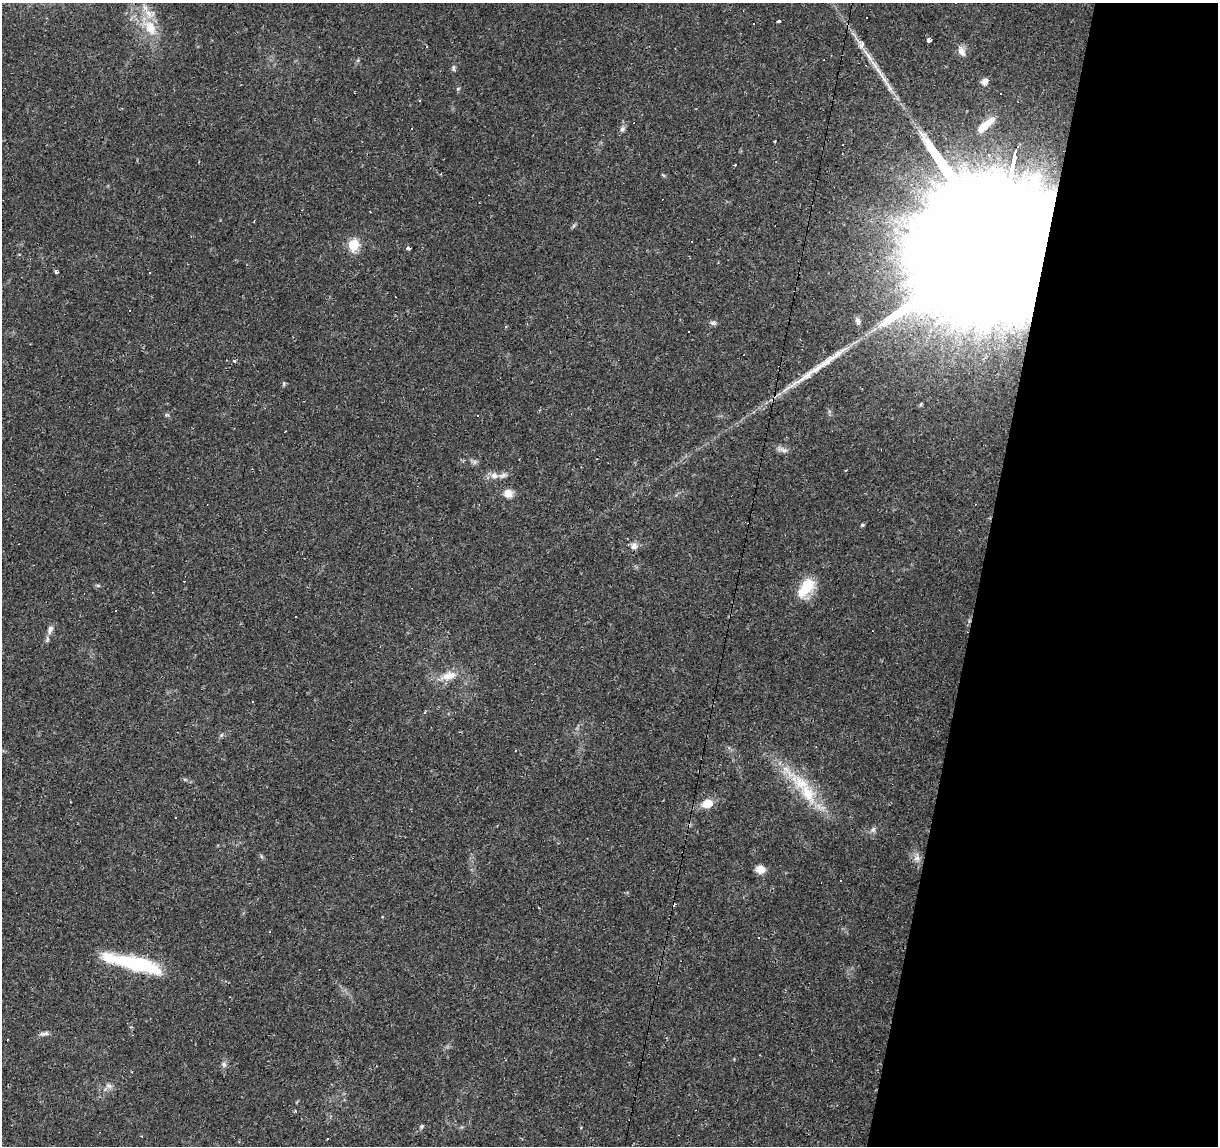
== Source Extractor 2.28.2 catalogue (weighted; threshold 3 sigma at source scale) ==
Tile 8 of 4 x 4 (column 4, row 2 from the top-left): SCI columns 3654-4869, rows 2569-3712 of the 4869 x 5077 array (HDU 1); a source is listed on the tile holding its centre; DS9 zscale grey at full resolution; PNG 1220 x 1148 px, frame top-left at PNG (2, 3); no overlay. Shown black and unused: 20% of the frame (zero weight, under 2 of 3 exposures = <1% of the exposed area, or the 3 px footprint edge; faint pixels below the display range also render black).
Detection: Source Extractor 2.28.2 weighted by HDU 2 'WHT'; one run over the whole footprint, this tile lists its part. Background 0.0556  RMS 0.0046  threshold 0.0207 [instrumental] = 3 sigma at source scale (4.5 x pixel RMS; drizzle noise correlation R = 1.50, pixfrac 1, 0.0396/0.0396 arcsec/px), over >= 5 px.
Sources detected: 92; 29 cosmic-ray / hot-pixel residue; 1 long thin detection or spike segment (spike, bleed or trail) — not listed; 5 inside a brighter listed object's ellipse — not listed separately; the other 57 listed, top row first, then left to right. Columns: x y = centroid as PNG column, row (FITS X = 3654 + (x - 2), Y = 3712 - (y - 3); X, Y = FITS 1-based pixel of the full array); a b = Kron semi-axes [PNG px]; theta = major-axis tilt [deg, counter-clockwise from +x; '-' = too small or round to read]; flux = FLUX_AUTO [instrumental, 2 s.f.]
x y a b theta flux
779 21 3 3 - 0.87
150 28 26 15 -56 13
929 40 3 3 - 20
426 47 3 3 - 1.1
962 51 15 8 -64 2.9
868 55 30 6 -55 6.6
453 68 9 5 -88 0.99
885 81 27 6 -59 5.7
984 82 9 7 65 3.3
458 89 6 4 3 0.53
420 100 3 3 - 0.46
986 125 31 10 41 10
411 129 3 3 - 1.2
622 129 8 6 63 1.5
370 212 3 2 - 0.41
896 230 14 7 -83 4.3
998 239 120 25 78 72000
353 245 6 5 - 35
892 250 5 4 - 1.1
56 272 4 3 - 1.7
149 272 3 2 - 0.42
858 321 10 6 -75 1.6
713 323 7 6 - 1.4
689 332 3 2 - 0.5
234 361 4 3 - 0.74
284 383 6 5 - 0.65
167 415 6 4 -17 0.65
477 415 3 2 - 0.8
780 449 10 7 -30 2
474 462 8 6 -21 1.3
494 476 11 10 - 3.1
508 493 11 10 - 4.1
862 525 5 4 - 0.55
634 546 9 8 - 2.4
98 585 6 4 -1 0.68
806 588 26 14 53 13
296 617 2 2 - 0.41
50 629 13 7 66 2.5
449 676 24 10 15 7.7
425 712 3 3 - 2.1
221 735 6 4 70 0.68
515 750 3 2 - 0.33
801 783 81 16 -40 26
707 803 12 9 21 7
176 817 2 2 - 0.6
873 830 9 7 55 1.5
261 856 6 4 -72 0.66
917 858 13 9 -89 3.1
760 869 10 8 -6 4.7
841 881 2 2 - 0.41
758 938 3 2 - 0.41
137 964 53 14 -15 38
44 1034 12 5 10 1.6
7 1039 3 2 - 0.37
224 1064 8 7 - 1.5
109 1086 10 7 -17 2
421 1127 6 5 - 0.76
Overlapping masked pixels (flux is a lower limit): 1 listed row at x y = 998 239